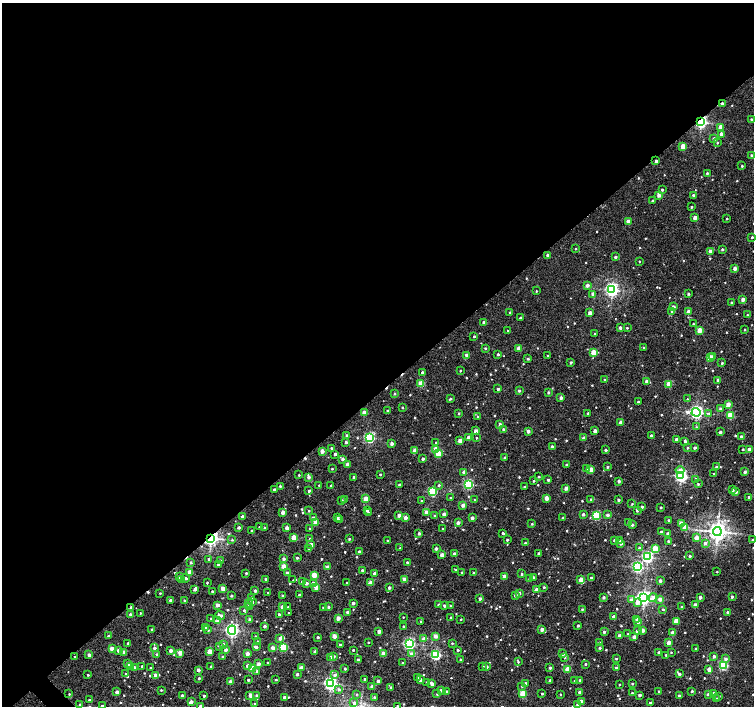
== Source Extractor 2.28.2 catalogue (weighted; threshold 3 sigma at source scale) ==
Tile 2 of 4 x 4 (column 2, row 1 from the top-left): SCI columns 1509-3012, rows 4436-5842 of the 6021 x 5991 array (HDU 1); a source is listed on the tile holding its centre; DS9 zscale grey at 2 x 2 block average (1 PNG px = mean of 2 x 2 image px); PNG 756 x 708 px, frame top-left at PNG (2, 3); each listed source drawn as its Kron ellipse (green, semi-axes under 4 px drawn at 4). Shown black and unused: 56% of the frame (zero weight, under 2 of 3 exposures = <1% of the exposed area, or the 3 px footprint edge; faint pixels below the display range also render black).
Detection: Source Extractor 2.28.2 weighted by HDU 2 'WHT'; one run over the whole footprint, this tile lists its part. Background 0.0201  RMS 0.0043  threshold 0.0193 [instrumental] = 3 sigma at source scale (4.5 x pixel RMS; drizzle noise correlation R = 1.50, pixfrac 1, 0.0396/0.0396 arcsec/px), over >= 5 px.
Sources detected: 700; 3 cosmic-ray / hot-pixel residue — neither listed nor drawn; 5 inside a brighter listed object's ellipse — not listed separately; of the other 692, all 500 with FLUX_AUTO >= 0.802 (the completeness limit of this list) listed and drawn (192 fainter detections not listed), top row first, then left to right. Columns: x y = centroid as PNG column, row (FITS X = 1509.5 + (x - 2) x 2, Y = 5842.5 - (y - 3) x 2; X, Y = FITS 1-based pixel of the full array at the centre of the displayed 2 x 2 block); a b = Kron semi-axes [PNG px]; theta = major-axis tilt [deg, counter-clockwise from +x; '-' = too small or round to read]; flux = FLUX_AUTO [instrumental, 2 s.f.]
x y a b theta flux
722 104 2 2 - 4.1
751 119 2 2 - 1.2
701 122 3 3 - 200
720 127 3 3 - 7.1
721 134 3 2 - 7
714 139 3 2 - 3
717 143 2 2 - 1.2
683 146 3 2 - 15
752 155 2 2 - 2
656 161 2 2 - 3.1
742 166 2 2 - 1
707 173 2 2 - 1.4
662 190 2 2 - 1.3
659 195 3 3 - 5.3
693 195 2 2 - 2.1
653 201 2 2 - 1.9
691 207 2 2 - 1.4
695 218 2 2 - 6.2
727 219 2 2 - 0.89
628 222 3 2 - 8.3
752 237 2 2 - 1.5
576 249 2 2 - 0.94
722 249 2 2 - 1.6
710 251 3 2 - 6.3
548 255 2 2 - 4.4
615 257 2 2 - 2.4
639 261 2 2 - 0.83
735 268 2 2 - 5.5
587 285 3 3 - 3.7
612 290 4 3 - 250
536 291 2 2 - 0.92
593 294 2 2 - 6.6
688 294 2 2 - 1.9
743 299 2 2 - 7
732 303 2 2 - 2.1
673 307 3 2 - 5.2
672 312 3 3 - 1.7
688 312 2 2 - 5.9
510 313 2 2 - 2.4
590 313 2 2 - 7.9
747 315 2 2 - 0.8
520 318 2 2 - 3.1
484 322 2 2 - 3.6
693 324 2 2 - 1
620 328 2 2 - 3.9
627 328 2 2 - 0.9
507 330 2 2 - 0.86
700 330 3 2 - 17
745 330 2 2 - 0.89
595 334 2 2 - 0.99
474 336 2 2 - 1.6
485 348 2 2 - 1.5
518 348 2 2 - 7.8
644 348 3 2 - 1.3
594 352 3 3 - 21
498 354 2 2 - 1.9
467 355 2 2 - 9.5
548 356 2 2 - 0.97
713 356 2 2 - 2
710 358 3 3 - 18
528 359 2 2 - 1.5
571 362 3 2 - 1.8
722 363 2 2 - 1.1
460 371 2 2 - 1
422 372 2 2 - 3.3
605 380 2 2 - 2.7
718 380 2 2 - 3.7
647 381 3 2 - 8
421 384 3 3 - 29
669 384 3 2 - 18
498 389 2 2 - 2.3
519 391 2 2 - 1.7
548 392 2 2 - 1.9
394 393 3 2 - 1.4
561 398 2 2 - 3.6
450 399 4 2 - 1.3
687 399 3 2 - 0.92
638 402 2 2 - 1.7
728 404 3 2 - 8.9
402 407 3 2 - 0.95
720 409 2 2 - 2.6
388 411 2 2 - 2.1
696 412 4 4 - 260
364 413 3 2 - 12
458 413 2 2 - 0.99
588 413 2 2 - 1.4
709 413 4 3 - 1.1
730 415 3 3 - 35
477 417 2 2 - 0.87
621 423 2 2 - 7.5
500 424 2 2 - 3.7
696 427 3 2 - 0.84
503 429 2 2 - 2.4
476 431 2 2 - 7.8
528 431 2 2 - 5
595 431 2 2 - 5.6
720 432 2 2 - 2.3
347 436 2 2 - 3.2
651 436 2 2 - 2.2
741 436 2 2 - 1.5
468 437 2 2 - 6.2
369 438 3 3 - 130
476 438 2 2 - 0.86
584 438 2 2 - 4.3
676 440 2 2 - 5.8
460 441 3 2 - 10
685 441 2 2 - 2.1
346 442 3 2 - 2.4
436 442 2 2 - 1.5
392 444 2 2 - 4.3
552 447 2 2 - 3.4
331 448 2 2 - 1.4
688 448 2 2 - 1.5
694 448 2 2 - 2.4
436 449 3 2 - 9.6
743 449 2 2 - 1
749 449 2 2 - 4.5
415 450 2 2 - 5.7
606 450 2 2 - 2
322 451 2 2 - 7.9
335 454 2 2 - 2.4
438 454 3 3 - 26
505 458 2 2 - 1.7
343 459 2 2 - 3.2
423 459 2 2 - 2.8
347 465 2 2 - 6.6
566 465 2 2 - 1.9
607 467 2 2 - 1.7
716 467 2 2 - 2.3
332 469 2 2 - 0.82
586 469 3 3 - 1
591 469 2 2 - 12
680 470 4 4 - 6.2
463 472 2 2 - 2.2
745 472 2 2 - 2.6
380 474 2 2 - 1.3
714 474 2 2 - 1.8
299 475 2 2 - 0.9
681 476 4 3 - 210
309 477 3 3 - 4.2
354 477 2 2 - 2.1
539 477 2 2 - 1.3
696 479 3 2 - 1.4
548 480 2 2 - 1.8
533 481 2 2 - 1.1
619 481 2 2 - 3.2
468 484 3 3 - 90
698 484 2 2 - 1.1
319 485 2 2 - 0.95
331 485 2 2 - 0.9
399 485 2 2 - 2.5
439 485 3 2 - 1.3
280 486 2 2 - 1.5
524 487 2 2 - 1.6
566 488 2 2 - 5.8
274 489 2 2 - 2.1
732 490 2 2 - 3.2
309 491 4 2 - 1.7
432 492 3 3 - 79
736 492 3 2 - 1.8
749 497 2 2 - 2.9
450 498 2 2 - 1
546 498 2 2 - 9.2
345 499 2 2 - 1.9
366 499 3 3 - 18
591 499 2 2 - 0.84
342 500 3 2 - 0.95
474 500 2 2 - 0.96
618 500 2 2 - 2.4
421 501 2 2 - 0.91
632 504 3 2 - 0.84
463 505 2 2 - 6.6
642 507 2 2 - 3
661 507 2 2 - 1.4
367 510 2 2 - 1.4
637 510 2 2 - 3.2
309 511 2 2 - 0.91
283 512 2 2 - 7.7
368 512 2 2 - 0.8
426 512 2 2 - 7.3
444 514 2 2 - 3.9
583 514 2 2 - 2.5
399 515 2 2 - 5.7
596 515 3 3 - 63
608 515 2 2 - 3.6
242 516 2 2 - 3.5
435 516 2 2 - 1.8
313 518 3 2 - 3.1
337 518 2 2 - 2.7
405 518 2 2 - 5.5
472 518 2 2 - 4.5
563 518 2 2 - 1.1
340 520 3 3 - 1.5
669 520 2 2 - 2.2
628 522 2 2 - 1.1
316 523 3 2 - 12
458 523 2 2 - 4
681 523 2 2 - 8.5
532 524 2 2 - 0.92
632 525 2 2 - 2.4
259 527 2 2 - 0.81
239 528 2 2 - 2.5
264 528 2 2 - 1.1
287 528 2 2 - 5.7
685 528 3 3 - 18
310 529 3 2 - 0.96
443 529 2 2 - 1
251 530 2 2 - 0.89
717 531 4 4 - 660
661 532 2 2 - 3
419 533 2 2 - 3.6
503 533 3 2 - 1.5
668 534 2 2 - 3.7
294 537 2 2 - 14
211 538 3 3 - 390
696 538 3 2 - 8.8
310 539 2 2 - 1.4
349 539 2 2 - 1.4
232 540 3 2 - 0.81
387 540 2 2 - 1.2
507 540 2 2 - 1.8
614 540 2 2 - 1.4
619 540 3 2 - 0.85
753 540 2 2 - 2.5
668 541 2 2 - 1.6
525 543 2 2 - 1.4
621 543 2 2 - 3.5
705 543 3 3 - 3.2
311 544 3 2 - 3
308 548 2 2 - 1.2
400 548 2 2 - 1.1
436 548 2 2 - 3.2
640 548 3 2 - 3.2
655 549 3 3 - 33
359 552 2 2 - 3
454 553 2 2 - 2.7
538 553 2 2 - 2
442 555 2 2 - 8.9
690 556 2 2 - 2.1
647 557 3 3 - 160
297 558 2 2 - 1.5
209 559 2 2 - 2.2
283 559 2 2 - 2.9
221 561 3 2 - 1
407 562 2 2 - 1.2
191 563 2 2 - 1.7
218 565 2 2 - 3.1
283 566 3 2 - 10
327 567 2 2 - 6
637 567 3 3 - 130
362 570 2 2 - 1.8
456 570 2 2 - 1.3
189 572 3 2 - 13
717 572 2 2 - 0.81
246 573 2 2 - 1.2
287 573 2 2 - 4.6
375 573 2 2 - 4.9
461 573 2 2 - 1
473 573 2 2 - 1.4
522 574 2 2 - 1.9
314 575 3 2 - 22
504 576 2 2 - 9.1
179 577 2 2 - 3.2
186 578 4 3 - 1.5
529 578 3 2 - 1.2
533 578 2 2 - 5.3
591 578 2 2 - 1.6
182 579 2 2 - 6
265 579 2 2 - 1.9
293 580 3 3 - 0.91
404 580 2 2 - 9
581 580 3 3 - 13
660 581 2 2 - 3.5
302 582 2 2 - 3.5
207 583 2 2 - 0.87
306 583 2 2 - 4.1
313 583 2 2 - 4.8
347 583 2 2 - 0.84
370 583 2 2 - 11
316 587 2 2 - 9.1
544 587 2 2 - 1.3
389 588 2 2 - 2.6
195 589 3 2 - 3.8
223 589 2 2 - 12
536 589 2 2 - 6.7
212 591 2 2 - 2.1
255 591 2 2 - 3
160 593 2 2 - 0.97
268 593 2 2 - 0.81
519 593 2 2 - 3.4
282 595 2 2 - 1
299 595 2 2 - 1.5
515 595 2 2 - 2.8
231 596 2 2 - 1.7
251 597 2 2 - 1.5
604 597 2 2 - 2.9
700 597 2 2 - 3.8
732 597 2 2 - 1.9
644 598 4 4 - 330
653 598 4 3 - 6.1
480 599 2 2 - 4
660 599 3 3 - 4.7
170 600 2 2 - 2.3
184 600 2 2 - 1.4
631 600 3 3 - 2.7
252 602 3 2 - 1.5
637 602 4 3 - 4.7
248 603 3 3 - 1.2
353 603 2 2 - 3.8
217 605 3 2 - 5.5
438 605 2 2 - 3.1
695 605 2 2 - 7.5
250 606 2 2 - 9.5
444 606 2 2 - 2.2
450 606 2 2 - 0.89
131 607 3 2 - 2.8
282 607 2 2 - 4.9
288 607 2 2 - 0.88
323 607 2 2 - 1.3
328 607 2 2 - 2
682 607 2 2 - 1.5
582 609 2 2 - 0.98
663 609 2 2 - 1.3
244 610 3 3 - 1.6
348 612 2 2 - 4
727 612 2 2 - 1.7
140 613 2 2 - 0.89
289 613 2 2 - 1.1
130 614 2 2 - 3.2
279 614 2 2 - 2
220 615 5 3 - 4.1
403 617 2 2 - 0.84
614 617 3 2 - 6.3
211 618 3 2 - 0.83
338 618 2 2 - 8.3
451 618 2 2 - 2.6
461 619 2 2 - 0.89
637 619 3 2 - 4.9
250 620 2 2 - 4.9
218 621 3 3 - 7.2
676 621 3 2 - 22
421 622 2 2 - 2
638 622 2 2 - 2.3
578 625 2 2 - 2.1
265 626 2 2 - 3.3
403 626 2 2 - 1
205 628 3 3 - 1.1
152 629 2 2 - 1
542 629 2 2 - 4.9
208 630 3 3 - 1.3
232 630 4 3 - 260
643 630 2 2 - 3.8
379 631 2 2 - 7.2
637 631 2 2 - 3.2
604 632 2 2 - 2.6
672 633 2 2 - 6.8
628 634 2 2 - 0.92
108 636 2 2 - 1.7
334 636 2 2 - 9
435 636 2 2 - 6.9
619 636 3 2 - 5.8
256 637 2 2 - 2.1
318 637 2 2 - 1.8
634 637 2 2 - 4
280 638 3 2 - 4.3
424 639 3 2 - 7.9
258 641 2 2 - 1.4
368 642 2 2 - 1
128 643 2 2 - 2.2
452 643 3 3 - 0.91
600 643 2 2 - 3.2
669 643 2 2 - 8.3
223 644 3 3 - 1.7
409 644 3 3 - 170
340 645 3 2 - 1.9
220 647 4 2 - 1.2
256 647 3 2 - 3.3
283 647 3 3 - 44
154 648 2 2 - 3
273 648 2 2 - 7.5
600 648 2 2 - 1.7
112 649 2 2 - 11
695 649 2 2 - 1.2
118 650 2 2 - 4.4
226 650 2 2 - 4.5
353 650 2 2 - 1.6
458 650 2 2 - 2
171 651 2 2 - 5.1
210 651 3 2 - 12
124 652 2 2 - 5.1
315 652 2 2 - 6.3
658 652 2 2 - 2.4
671 652 2 2 - 0.81
180 653 3 2 - 7.2
384 653 2 2 - 12
247 654 2 2 - 6.7
411 654 3 3 - 3.5
563 654 2 2 - 3.3
89 655 3 2 - 4.4
157 655 2 2 - 2.7
436 655 3 3 - 120
666 655 2 2 - 0.99
334 656 3 2 - 1.8
714 656 2 2 - 2.5
75 657 2 2 - 0.85
222 657 2 2 - 1.8
331 658 2 2 - 10
565 658 3 3 - 0.83
460 659 2 2 - 0.98
616 659 2 2 - 1
726 659 3 3 - 3
358 660 2 2 - 3.5
518 662 3 2 - 1.2
267 663 2 2 - 0.99
402 663 2 2 - 1
128 664 2 2 - 10
258 664 2 2 - 5
585 664 2 2 - 1.7
142 666 2 2 - 1.2
211 666 2 2 - 2.3
248 666 3 2 - 5.3
483 666 2 2 - 1.5
723 666 3 3 - 85
131 667 3 3 - 1.5
134 667 2 2 - 2.6
301 667 2 2 - 8.1
486 667 2 2 - 3.1
151 668 2 2 - 1.2
252 668 3 3 - 39
550 668 2 2 - 2.4
616 668 2 2 - 1.8
345 669 2 2 - 1.9
568 669 3 2 - 21
709 669 2 2 - 8.9
198 670 2 2 - 4.5
257 671 3 3 - 1.4
126 674 2 2 - 1.7
297 674 2 2 - 2.4
679 674 2 2 - 2.9
88 675 2 2 - 1.2
156 675 3 2 - 11
335 675 3 3 - 3
199 678 2 2 - 1.9
418 678 2 2 - 1.2
365 679 2 2 - 1.5
248 680 2 2 - 1.6
276 680 2 2 - 1
420 680 2 2 - 6.6
550 680 2 2 - 2.2
580 680 2 2 - 1.5
378 681 2 2 - 4.6
575 681 2 2 - 1.1
230 682 2 2 - 7.6
427 682 2 2 - 0.85
330 683 3 3 - 240
525 683 3 2 - 1.3
432 684 4 2 - 5.2
632 684 2 2 - 0.89
619 685 2 2 - 0.85
522 686 3 3 - 1
372 687 2 2 - 5.5
391 687 3 3 - 0.95
339 689 3 3 - 2.1
161 690 2 2 - 0.91
441 690 2 2 - 2.3
659 691 2 2 - 1.4
692 691 2 2 - 1.7
117 692 2 2 - 5.2
446 692 2 2 - 3.8
579 692 2 2 - 2.6
632 693 2 2 - 0.97
713 693 2 2 - 2.9
69 694 2 2 - 0.85
357 694 3 3 - 0.9
437 694 2 2 - 1
523 694 3 3 - 33
542 694 2 2 - 1
560 694 2 2 - 0.91
708 694 3 2 - 2.1
182 695 2 2 - 2.4
250 695 3 3 - 5.3
256 695 2 2 - 2.1
640 695 2 2 - 3.3
204 696 2 2 - 2.1
679 696 2 2 - 4
719 696 3 2 - 0.85
284 697 2 2 - 3.3
374 697 3 3 - 2.2
717 699 2 2 - 1.7
89 700 2 2 - 1.4
581 701 2 2 - 5.7
191 702 3 2 - 5.3
255 703 2 2 - 0.86
354 703 3 3 - 2.5
650 703 2 2 - 2.9
79 704 2 2 - 1.1
578 704 2 2 - 3.6
102 706 2 2 - 1.4
200 706 2 2 - 3.9
398 706 2 2 - 1.3
Overlapping masked pixels (flux is a lower limit): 4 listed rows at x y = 722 104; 701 122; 211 538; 131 607
Isophote crosses this tile's border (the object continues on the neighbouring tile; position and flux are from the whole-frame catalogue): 4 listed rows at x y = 753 540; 102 706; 200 706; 398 706